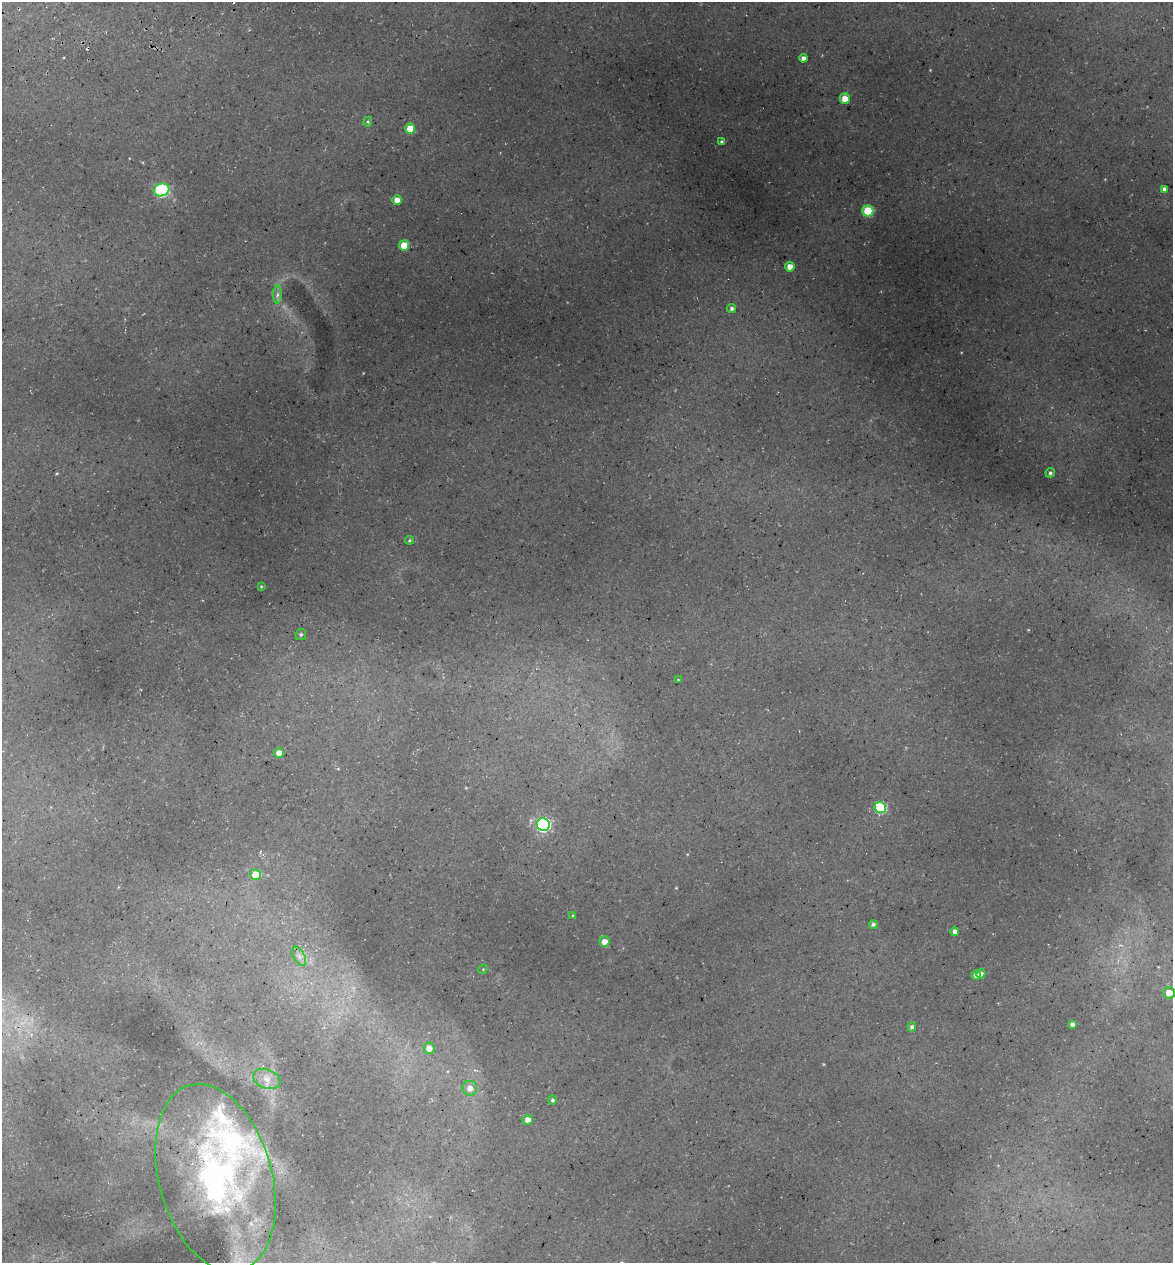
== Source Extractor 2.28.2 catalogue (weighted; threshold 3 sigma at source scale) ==
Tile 11 of 4 x 4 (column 3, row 3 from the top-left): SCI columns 2485-3655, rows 1336-2596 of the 4922 x 5194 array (HDU 1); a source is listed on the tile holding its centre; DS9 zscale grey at full resolution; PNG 1175 x 1265 px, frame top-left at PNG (2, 2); each listed source drawn as its Kron ellipse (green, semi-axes under 4 px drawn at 4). Shown black and unused: <1% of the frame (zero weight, under 3 of 5 exposures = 5% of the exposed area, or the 3 px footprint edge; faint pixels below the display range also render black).
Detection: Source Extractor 2.28.2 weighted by HDU 2 'WHT'; one run over the whole footprint, this tile lists its part. Background 0.135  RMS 0.0071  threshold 0.0321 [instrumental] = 3 sigma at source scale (4.5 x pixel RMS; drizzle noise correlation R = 1.50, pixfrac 1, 0.0396/0.0396 arcsec/px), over >= 5 px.
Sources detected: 42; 1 cosmic-ray / hot-pixel residue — neither listed nor drawn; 2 inside a brighter listed object's ellipse — not listed separately; the other 39 listed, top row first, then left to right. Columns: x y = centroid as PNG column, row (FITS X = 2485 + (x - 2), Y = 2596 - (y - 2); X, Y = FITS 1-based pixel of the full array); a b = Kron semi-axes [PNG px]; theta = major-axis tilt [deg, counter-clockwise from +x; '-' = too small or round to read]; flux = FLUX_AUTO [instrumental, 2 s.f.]
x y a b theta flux
803 58 4 4 - 3.1
845 99 5 5 - 8.3
368 122 5 4 - 1
410 128 5 5 - 15
721 142 3 3 - 1.4
1164 189 4 4 - 2.4
162 190 8 6 15 100
397 200 5 4 - 7
868 211 5 5 - 39
404 245 5 5 - 15
790 267 5 5 - 6.4
277 295 9 4 89 2.1
732 308 4 4 - 1.8
1050 473 5 4 - 1.4
409 540 4 4 - 0.96
261 587 3 3 - 0.62
301 635 5 5 - 1.1
678 680 4 2 - 0.42
279 753 4 4 - 5.7
880 807 6 5 - 44
543 825 6 6 - 130
255 875 5 5 - 13
573 916 3 3 - 0.84
873 924 4 4 - 1.9
955 932 4 4 - 3.5
604 941 5 5 - 5.4
299 956 10 5 -63 2.6
483 969 5 4 - 0.65
981 974 4 4 - 3.1
976 975 5 4 - 3.9
1169 993 6 6 - 8.6
1072 1024 4 4 - 2.3
912 1027 4 4 - 2
429 1048 6 5 - 5.8
267 1079 14 9 -21 6.6
470 1088 7 7 - 4.9
553 1100 4 4 - 1.4
528 1120 5 5 - 4.3
215 1178 96 56 -75 190
Isophote crosses this tile's border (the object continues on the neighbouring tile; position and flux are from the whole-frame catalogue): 1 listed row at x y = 215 1178